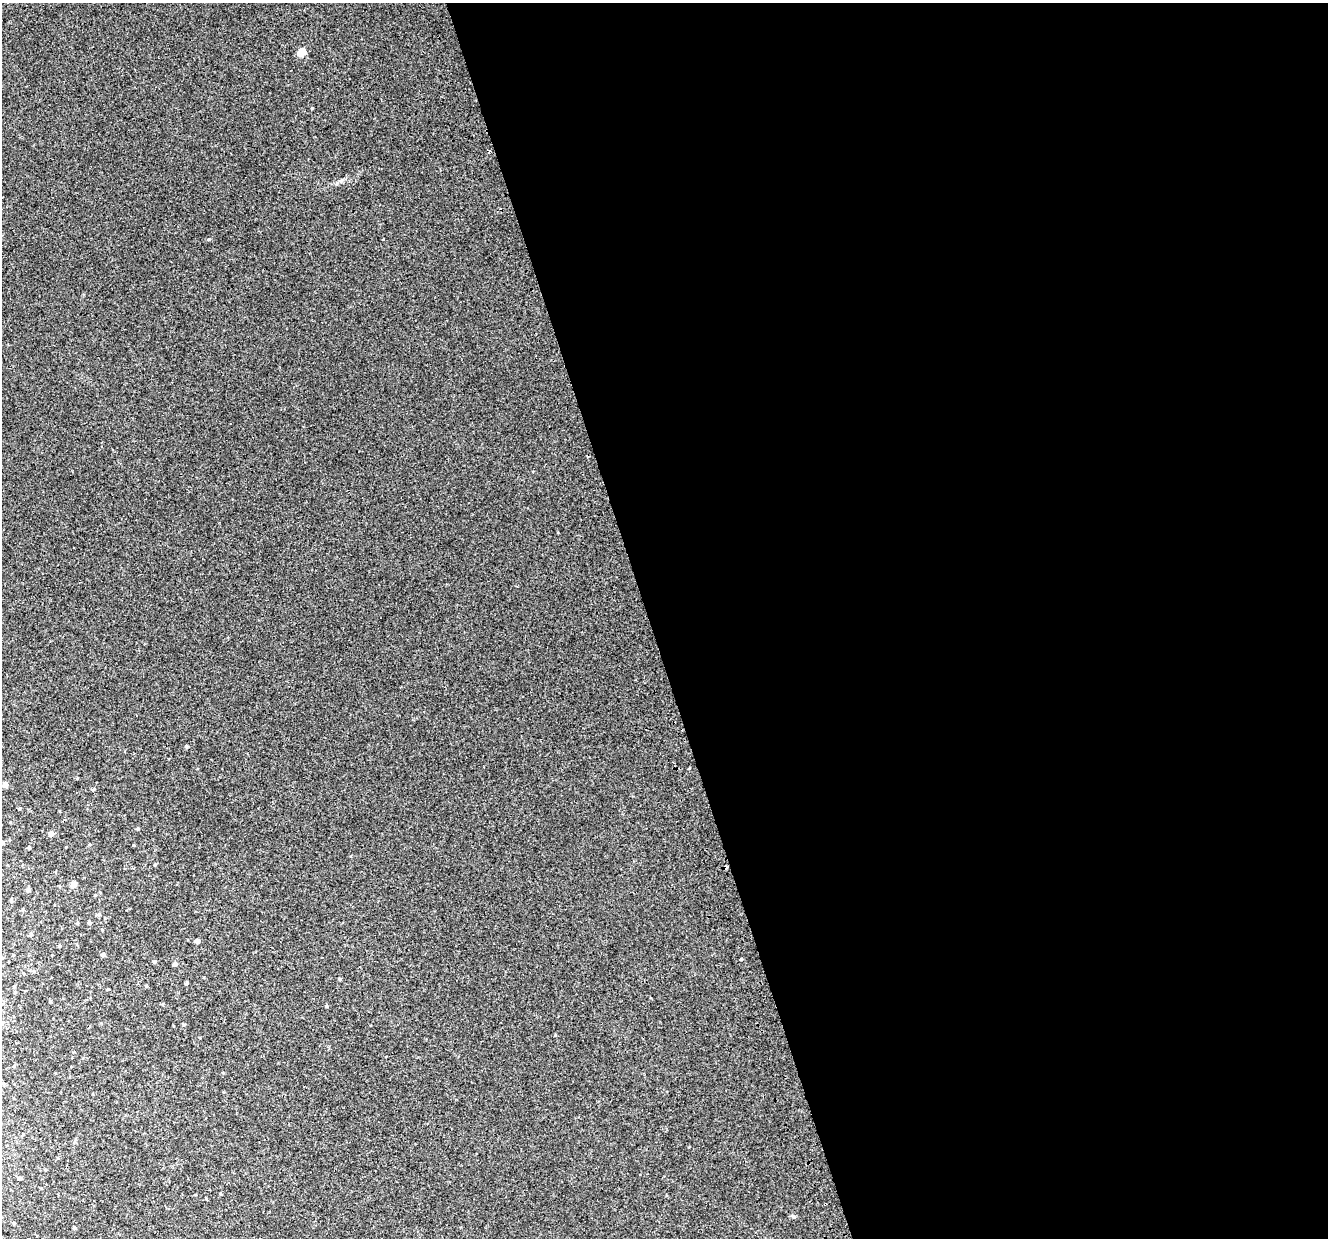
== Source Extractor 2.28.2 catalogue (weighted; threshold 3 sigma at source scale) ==
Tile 8 of 4 x 4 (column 4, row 2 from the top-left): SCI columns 4023-5348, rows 2623-3858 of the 5395 x 5196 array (HDU 1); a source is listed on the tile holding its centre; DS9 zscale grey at full resolution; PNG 1330 x 1240 px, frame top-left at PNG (2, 3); no overlay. Shown black and unused: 51% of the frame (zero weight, under 2 of 3 exposures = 3% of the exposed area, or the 3 px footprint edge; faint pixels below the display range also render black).
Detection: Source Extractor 2.28.2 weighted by HDU 2 'WHT'; one run over the whole footprint, this tile lists its part. Background 0.00414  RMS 0.0062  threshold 0.028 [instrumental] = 3 sigma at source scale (4.5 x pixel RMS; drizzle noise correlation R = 1.50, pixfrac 1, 0.0396/0.0396 arcsec/px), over >= 5 px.
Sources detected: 35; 4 cosmic-ray / hot-pixel residue — not listed; the other 31 listed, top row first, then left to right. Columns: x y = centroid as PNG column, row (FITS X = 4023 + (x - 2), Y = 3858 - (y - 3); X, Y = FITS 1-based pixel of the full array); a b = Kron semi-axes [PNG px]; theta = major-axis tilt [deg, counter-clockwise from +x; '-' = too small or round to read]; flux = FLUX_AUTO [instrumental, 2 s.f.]
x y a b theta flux
301 53 5 5 - 12
311 108 3 3 - 0.89
209 239 5 3 - 0.54
187 746 4 4 - 0.67
5 785 5 4 - 4.1
19 808 4 3 - 0.6
138 829 4 4 - 0.66
51 834 5 5 - 3
2 842 5 4 - 1.7
29 848 4 4 - 0.78
155 864 5 3 - 0.52
73 884 5 5 - 5.8
28 890 5 4 - 1.5
95 895 5 3 - 0.51
11 900 5 4 - 0.76
99 914 5 5 - 0.82
89 923 4 4 - 1.1
197 941 4 4 - 2.9
60 946 4 4 - 0.61
103 955 5 4 - 1.5
741 959 3 2 - 1.5
175 964 5 4 - 1.8
339 979 4 4 - 0.61
187 983 4 3 - 0.78
108 989 3 3 - 0.54
327 1006 5 3 - 0.6
20 1178 4 4 - 1.3
221 1194 5 3 - 0.44
793 1216 6 4 -44 0.84
14 1223 4 4 - 0.55
74 1228 4 3 - 0.74
Isophote crosses this tile's border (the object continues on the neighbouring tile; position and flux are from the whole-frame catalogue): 1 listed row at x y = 2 842
Unlisted compact peaks at least as high as the median listed source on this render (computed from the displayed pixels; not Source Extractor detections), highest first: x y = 337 183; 94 789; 183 1025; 133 845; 351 856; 345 179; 223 1073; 154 962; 102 930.